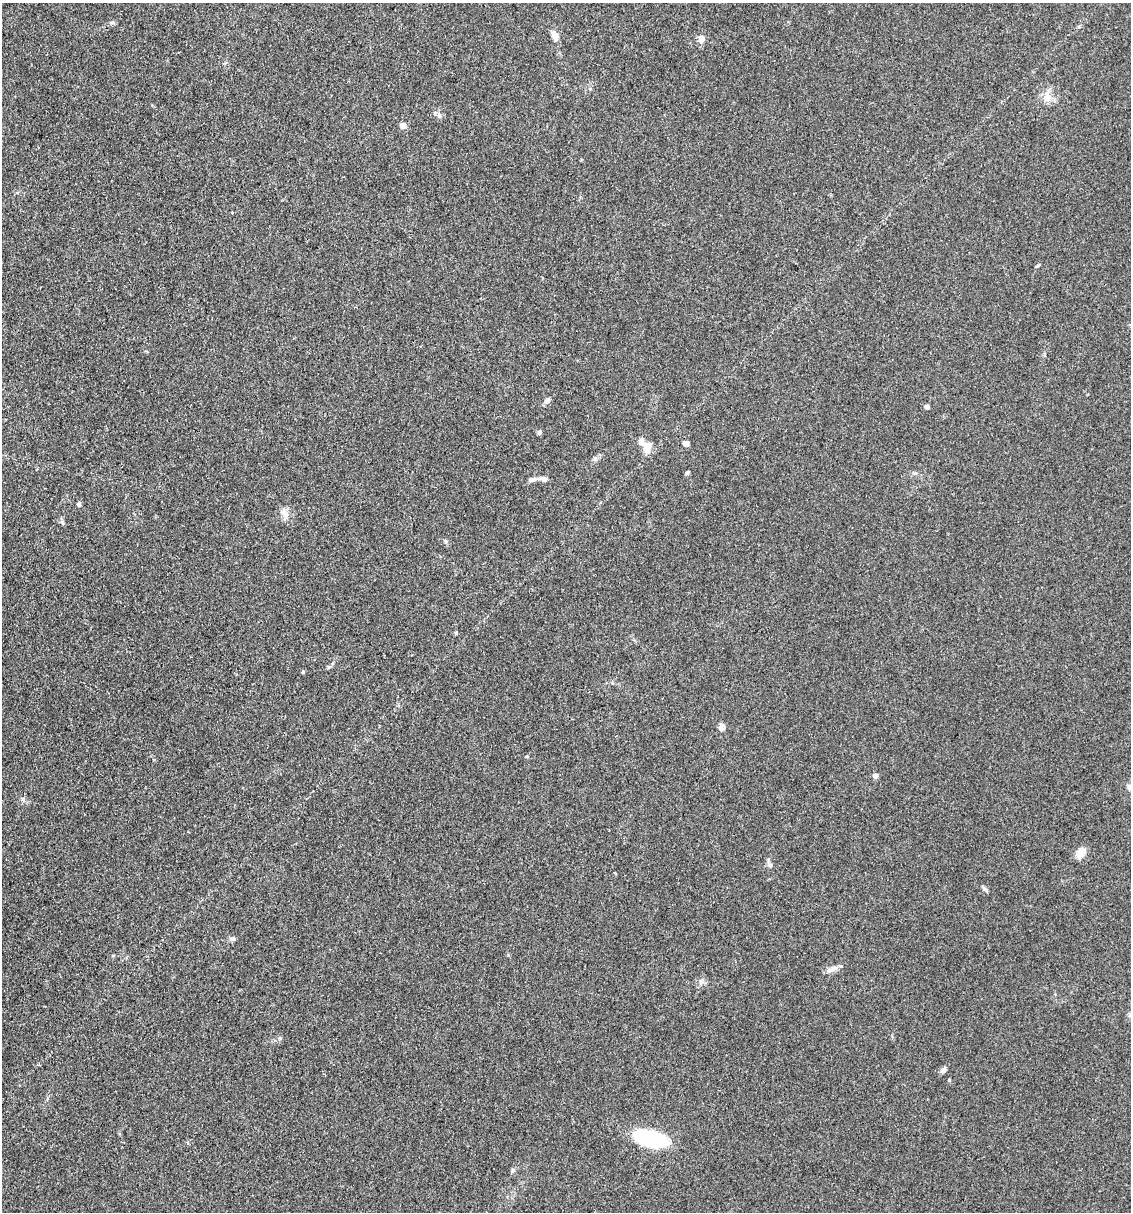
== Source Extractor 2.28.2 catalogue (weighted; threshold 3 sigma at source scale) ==
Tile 11 of 4 x 4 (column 3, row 3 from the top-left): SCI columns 2487-3615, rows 1211-2420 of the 4857 x 4841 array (HDU 1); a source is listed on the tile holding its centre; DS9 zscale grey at full resolution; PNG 1133 x 1214 px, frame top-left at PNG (2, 3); no overlay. Shown black and unused: <1% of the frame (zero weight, under 3 of 4 exposures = <1% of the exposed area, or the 3 px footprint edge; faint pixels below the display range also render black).
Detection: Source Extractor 2.28.2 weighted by HDU 2 'WHT'; one run over the whole footprint, this tile lists its part. Background 0.11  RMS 0.0062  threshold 0.0281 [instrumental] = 3 sigma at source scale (4.5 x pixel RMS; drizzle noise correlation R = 1.50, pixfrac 1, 0.05/0.05 arcsec/px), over >= 5 px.
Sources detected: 38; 1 inside a brighter object's white glare — not listed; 1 inside a brighter listed object's ellipse — not listed separately; the other 36 listed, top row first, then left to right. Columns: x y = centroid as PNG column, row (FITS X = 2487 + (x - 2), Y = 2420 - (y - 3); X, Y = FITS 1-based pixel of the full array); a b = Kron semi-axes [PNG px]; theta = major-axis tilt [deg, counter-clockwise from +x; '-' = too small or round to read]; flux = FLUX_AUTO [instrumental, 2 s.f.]
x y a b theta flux
112 23 9 4 -4 1.1
555 35 13 7 -65 4.3
701 39 10 7 78 3.3
1047 95 15 7 -70 4.6
439 115 8 6 -75 1.7
403 126 6 6 - 3.6
1037 266 7 3 35 0.82
547 401 7 6 - 2.4
927 407 4 4 - 3.4
539 432 6 5 - 1.2
685 443 7 5 -21 2.4
646 448 14 10 73 5.9
687 473 5 4 - 1.2
532 479 11 6 14 2.2
543 479 9 6 -16 2.5
79 504 5 4 - 1.4
284 513 17 9 -66 4.3
62 523 7 4 -69 1.2
445 541 6 4 -72 0.87
456 633 5 4 - 0.72
329 667 6 4 18 0.85
303 672 5 3 - 0.68
721 728 9 7 87 2.4
875 776 4 4 - 5
1130 787 7 7 - 2.8
1081 853 14 10 54 5.1
770 865 6 6 - 1.3
985 889 13 3 -45 1.4
232 939 9 5 -5 1.6
113 956 5 3 - 0.65
830 970 12 6 17 2.9
702 981 8 6 33 2.1
943 1070 8 5 53 2.3
949 1080 4 4 - 0.56
653 1138 35 15 -17 48
512 1170 7 4 88 0.99
Isophote crosses this tile's border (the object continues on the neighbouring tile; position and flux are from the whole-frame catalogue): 1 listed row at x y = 1130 787
Unlisted compact peaks at least as high as the median listed source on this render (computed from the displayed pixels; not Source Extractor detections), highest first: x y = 23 799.